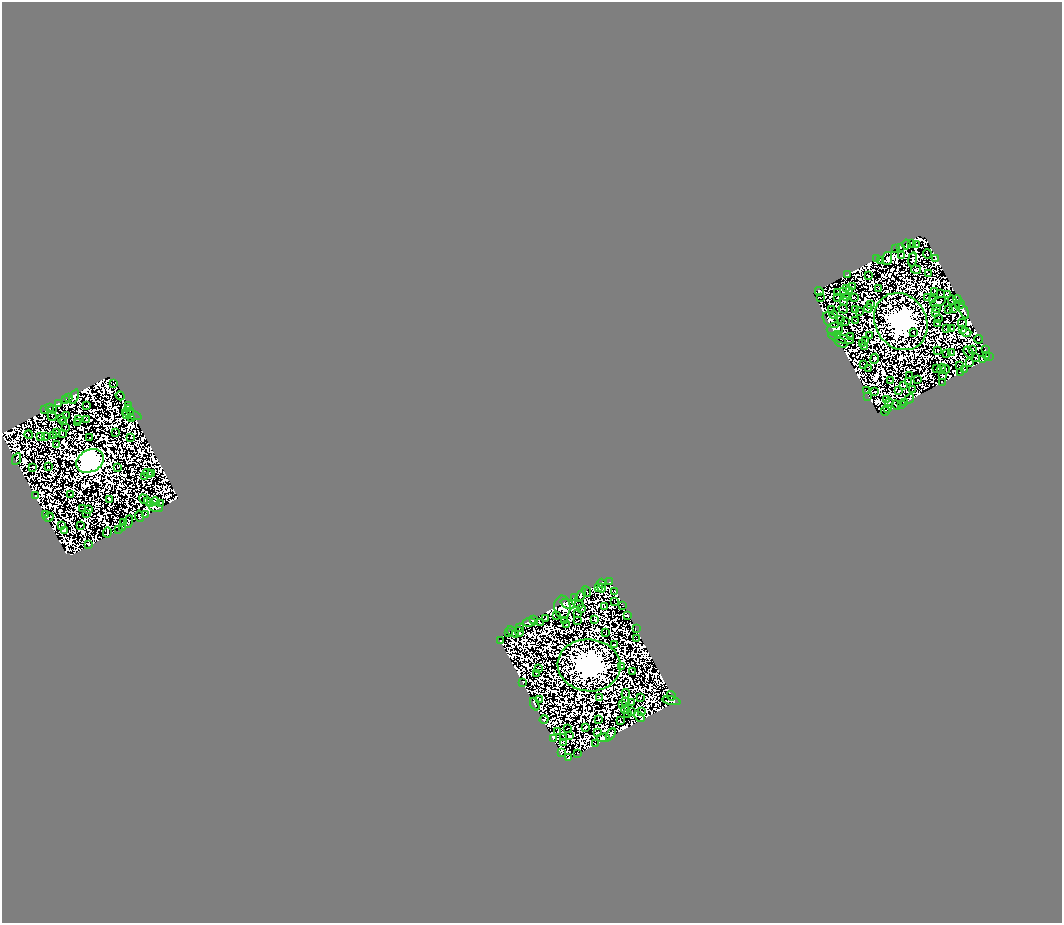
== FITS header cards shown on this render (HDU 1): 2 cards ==
NAXIS1  =                 1060
NAXIS2  =                  921

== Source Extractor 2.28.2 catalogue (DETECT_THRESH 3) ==
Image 1060 x 921 px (HDU 1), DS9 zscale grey, 1 PNG px = 1 image px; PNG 1064 x 925 px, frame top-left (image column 1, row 921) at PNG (2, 2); each listed source drawn as its Kron ellipse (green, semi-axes under 4 px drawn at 4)
Background 1.8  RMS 4.4e-04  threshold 0.00133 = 3 sigma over >= 5 px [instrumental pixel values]
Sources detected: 525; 275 with non-positive FLUX_AUTO (blend fragments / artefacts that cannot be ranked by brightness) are neither listed nor drawn; the other 250 listed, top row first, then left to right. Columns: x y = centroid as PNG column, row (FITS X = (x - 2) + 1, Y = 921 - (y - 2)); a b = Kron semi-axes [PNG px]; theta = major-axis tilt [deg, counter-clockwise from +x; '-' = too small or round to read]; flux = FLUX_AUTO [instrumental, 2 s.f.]
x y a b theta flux
911 243 3 2 - 1.3e+02
906 245 5 2 - 7.6e+01
916 245 4 2 - 3.4e+01
900 247 3 2 - 4.9e+01
896 248 3 2 - 2.2e+01
927 254 5 2 - 2.1e+01
901 255 3 2 - 4.0e+00
887 258 6 4 78 3.6e+00
935 258 3 3 - 6.8e+01
876 259 2 2 - 1.8e+01
912 259 7 3 80 2.2e+01
880 261 3 2 - 5.1e+01
916 270 5 3 - 9.1e+00
928 273 2 2 - 3.2e+01
847 275 3 2 - 2.2e+01
869 276 3 2 - 2.1e+01
853 287 3 2 - 6.8e+01
847 288 4 2 - 1.8e+01
879 288 3 2 - 2.6e+01
819 291 4 3 - 6.1e+01
850 291 3 2 - 5.2e+01
934 291 3 2 - 2.3e+01
843 292 3 2 - 2.5e+00
838 293 3 2 - 8.7e+00
940 293 4 2 - 4.1e+01
948 294 4 2 - 6.3e+01
821 297 3 2 - 4.4e+01
846 297 3 3 - 3.6e+01
854 297 3 2 - 4.4e+01
837 298 2 2 - 1.6e+01
928 298 2 2 - 4.7e+00
933 299 2 2 - 2.3e+01
958 299 4 3 - 5.9e+01
952 300 5 3 - 4.3e+01
844 301 5 3 - 2.7e+01
938 302 8 3 21 6.2e+01
871 304 3 2 - 4.5e+01
960 305 5 2 - 1.1e+02
868 308 4 2 - 5.3e+00
843 309 5 2 - 7.5e+01
937 309 3 2 - 1.9e+01
949 309 2 2 - 2.9e+01
953 309 3 2 - 3.1e+01
831 310 2 2 - 3.1e+01
856 310 2 2 - 6.3e+01
964 311 8 4 -66 3.7e+01
860 312 2 2 - 1.3e+01
936 313 2 2 - 2.4e+01
834 315 4 2 - 4.6e+00
938 318 2 2 - 3.9e+01
831 320 9 6 -43 3.3e+01
841 320 2 2 - 1.3e+01
855 321 2 2 - 1.3e+01
845 322 3 2 - 3.0e+00
901 322 30 25 -59 3.1e+05
938 323 3 3 - 2.6e+00
962 323 4 2 - 2.2e+01
835 329 8 6 5 1.8e+01
946 329 2 2 - 3.8e+01
951 329 3 2 - 4.3e+01
962 330 3 2 - 8.4e+01
913 332 2 2 - 7.5e+01
966 332 5 3 - 1.6e+02
837 335 4 2 - 2.2e+01
850 336 3 2 - 3.4e+00
870 336 3 2 - 3.1e+01
841 338 13 3 -16 8.8e+01
978 339 4 3 - 1.5e+01
866 340 2 2 - 4.0e+01
841 343 7 4 -26 3.4e+01
862 344 2 2 - 3.6e+01
865 346 2 2 - 3.8e+01
973 349 4 2 - 2.0e+01
938 350 2 2 - 2.7e+01
985 350 3 2 - 1.7e+01
951 352 2 2 - 1.1e+01
969 352 6 2 -52 6.8e+01
947 354 2 2 - 3.2e+01
986 356 2 2 - 2.5e+01
976 357 4 2 - 4.6e+01
989 357 3 2 - 1.5e+01
875 359 5 2 - 5.7e+01
982 359 3 2 - 2.8e+00
970 363 3 2 - 1.1e+00
864 365 3 2 - 2.7e+01
960 366 3 3 - 4.4e-01
936 368 2 2 - 4.1e+01
869 369 2 2 - 3.3e+01
941 369 5 2 - 4.8e+01
946 369 4 2 - 1.4e+01
964 369 3 2 - 6.6e+01
961 372 3 2 - 3.0e+01
909 376 2 2 - 9.4e+00
942 376 4 3 - 7.6e+01
890 380 2 2 - 3.6e+01
918 380 2 2 - 5.2e+01
908 381 3 2 - 4.6e+01
942 382 2 2 - 3.3e+01
113 384 2 2 - 1.7e+01
904 385 3 2 - 6.0e+01
913 389 3 2 - 1.4e+01
866 391 3 2 - 4.2e+01
899 391 4 3 - 4.1e+01
875 392 2 2 - 1.6e+01
120 396 4 2 - 4.0e+01
69 397 3 2 - 3.0e+01
74 397 7 3 69 1.5e+02
868 397 4 2 - 3.1e-06
66 399 2 2 - 2.7e+01
886 399 3 2 - 1.8e+01
909 399 5 3 - 2.5e+01
904 402 2 2 - 2.2e+01
58 403 4 2 - 5.6e+01
889 403 4 2 - 3.3e+01
901 404 2 2 - 2.6e+01
128 405 2 2 - 2.9e+01
896 405 5 2 - 1.7e+02
87 406 3 2 - 2.4e+01
49 408 4 2 - 4.3e+01
53 409 4 2 - 1.5e+01
888 409 3 2 - 4.2e+01
45 410 2 2 - 1.8e+01
129 410 5 3 - 8.8e+01
885 411 4 2 - 9.7e+01
127 414 4 3 - 1.2e+02
66 415 3 2 - 4.1e+01
132 415 10 3 -19 1.4e+02
52 416 5 2 - 4.3e+01
61 418 4 3 - 6.6e+00
131 418 3 2 - 2.7e+01
78 419 4 2 - 1.3e+01
86 419 4 3 - 4.1e+01
64 422 4 2 - 1.3e+00
77 423 3 2 - 2.6e+01
65 427 2 2 - 4.1e+01
57 432 4 2 - 2.8e+01
116 433 3 2 - 7.1e+01
62 434 3 2 - 3.2e+01
29 435 4 2 - 2.4e+01
41 436 3 2 - 6.1e+01
45 436 4 2 - 2.2e+01
53 436 2 2 - 6.9e+00
90 438 2 2 - 1.9e+01
131 438 2 2 - 4.6e+01
57 444 2 2 - 1.3e+01
16 459 6 2 63 1.7e+02
90 461 14 11 29 1.7e+05
48 467 2 2 - 2.7e+01
118 467 4 2 - 1.8e+01
33 468 3 2 - 9.2e+00
148 473 5 2 - 2.4e+01
152 473 4 2 - 3.3e+00
145 476 2 2 - 4.9e+01
70 494 2 2 - 4.4e+01
35 496 3 2 - 3.4e+01
109 499 4 2 - 7.7e+01
144 499 5 2 - 2.9e+01
149 502 5 3 - 8.4e+01
154 502 5 3 - 4.8e+01
160 503 2 2 - 1.7e+01
156 507 7 3 -16 6.9e+01
83 508 3 2 - 8.3e+00
89 510 4 2 - 3.6e+01
87 513 3 2 - 6.5e+01
45 515 3 2 - 4.1e+01
145 515 3 2 - 7.0e+01
139 516 6 2 -79 5.6e+01
49 517 5 2 - 7.7e+01
129 521 6 3 67 4.0e+01
124 522 3 2 - 1.4e+01
62 525 3 2 - 4.8e+01
81 525 2 2 - 4.8e+01
123 527 3 2 - 4.3e+01
119 529 3 2 - 3.8e+01
65 530 4 3 - 3.6e+01
107 532 5 3 - 6.5e+01
89 544 3 2 - 1.3e+02
609 582 3 2 - 6.1e+01
602 583 5 3 - 3.8e+01
598 588 3 2 - 6.6e+01
602 588 4 2 - 3.3e+01
615 591 2 2 - 4.9e+01
586 592 5 2 - 2.4e+01
581 595 7 4 57 8.6e+01
575 598 4 3 - 1.9e+01
614 602 3 2 - 2.8e+01
568 604 7 2 -24 1.4e+02
579 604 4 2 - 7.1e+01
623 605 3 2 - 3.9e+01
562 607 12 8 -87 1.6e+02
604 607 2 2 - 4.9e+01
582 608 3 3 - 1.1e+02
577 614 2 2 - 2.8e+01
557 615 3 2 - 4.8e+00
628 615 4 3 - 1.1e+02
545 618 3 2 - 8.6e+01
534 619 4 3 - 1.1e+02
595 619 3 2 - 8.9e+00
564 621 3 2 - 6.4e+01
578 621 4 2 - 2.0e+01
529 622 6 4 6 2.3e+02
540 623 3 2 - 5.6e+01
566 625 4 2 - 2.6e+01
520 628 2 2 - 8.9e+00
636 629 3 2 - 1.2e+01
508 632 3 3 - 1.0e+02
513 632 7 3 -36 9.4e+01
519 632 5 3 - 2.0e+01
606 632 3 2 - 6.9e+01
637 639 3 2 - 3.7e+01
500 641 3 2 - 3.2e+01
615 645 2 2 - 1.6e+01
589 665 31 26 -6 4.5e+05
622 666 2 2 - 5.9e+01
538 668 4 2 - 4.3e+01
632 672 3 2 - 2.4e+01
536 674 3 2 - 9.3e+00
523 682 3 2 - 3.8e+01
626 694 4 2 - 1.8e+00
671 696 4 3 - 2.3e+02
599 697 3 2 - 4.6e+01
640 698 3 2 - 5.1e-01
539 700 4 2 - 3.9e+01
625 701 3 2 - 6.9e+00
671 701 9 4 -12 1.5e+02
631 703 4 2 - 6.7e+00
535 704 7 2 -66 4.1e+01
622 705 3 2 - 5.4e+01
625 710 4 2 - 3.7e+01
631 711 3 2 - 3.6e+01
641 712 3 2 - 3.6e+01
628 714 3 2 - 2.3e+01
639 716 6 2 -42 2.3e+02
544 719 4 2 - 5.5e+01
599 720 2 2 - 2.9e+01
620 721 4 2 - 1.4e+00
586 727 4 2 - 8.8e+01
567 728 2 2 - 3.5e+01
558 732 2 2 - 6.0e+01
598 733 4 2 - 2.8e+01
611 734 7 3 61 1.3e+02
569 736 3 2 - 3.8e+01
553 738 4 3 - 1.5e+02
564 738 2 2 - 4.3e+01
603 738 7 3 3 1.9e+02
563 742 3 2 - 2.1e+01
595 744 3 2 - 2.2e+01
561 753 4 2 - 3.9e+01
577 753 2 2 - 1.3e+01
569 758 4 2 - 5.9e+01
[275 non-positive-flux detections neither listed nor drawn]